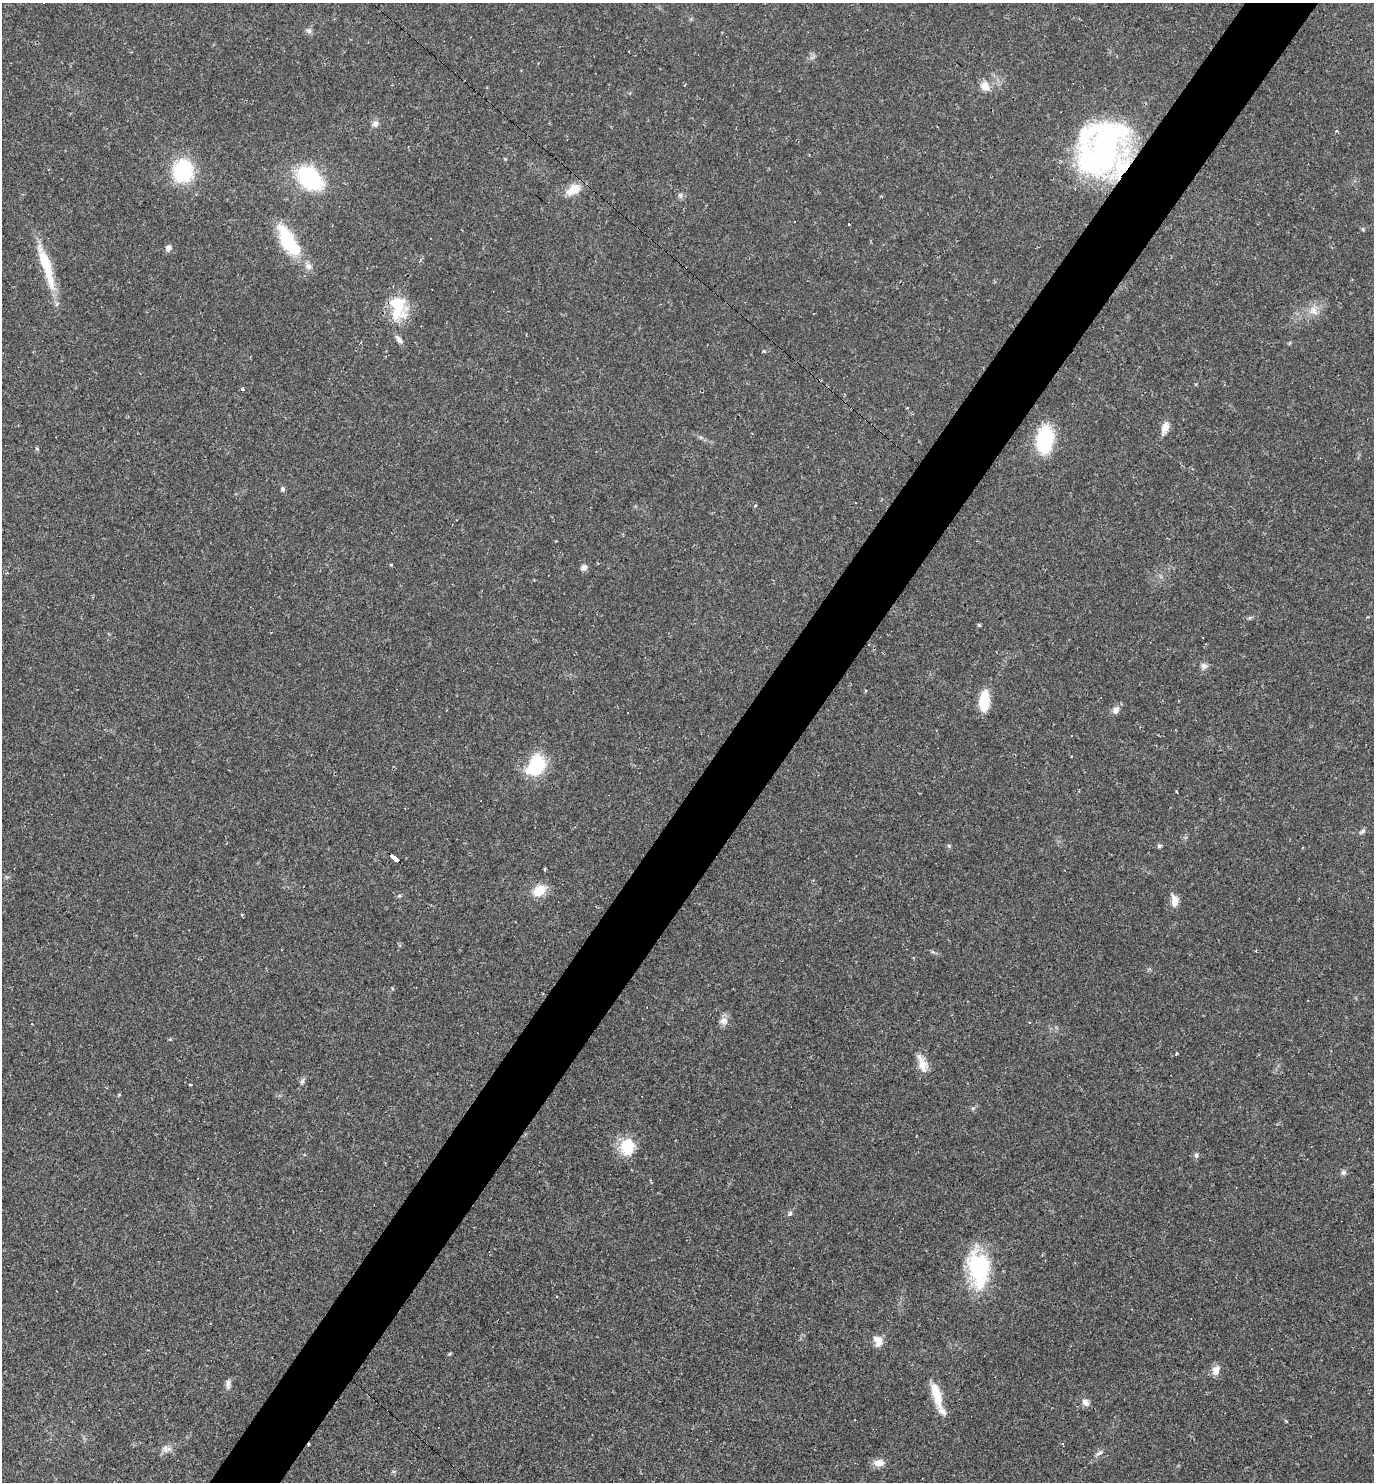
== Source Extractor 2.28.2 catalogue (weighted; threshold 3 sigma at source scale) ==
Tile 10 of 4 x 4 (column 2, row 3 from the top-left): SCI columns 1662-3033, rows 1481-2960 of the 5925 x 5920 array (HDU 1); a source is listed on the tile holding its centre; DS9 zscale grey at full resolution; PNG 1376 x 1484 px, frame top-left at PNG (2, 3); no overlay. Shown black and unused: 5% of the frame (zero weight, under 2 of 3 exposures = <1% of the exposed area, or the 3 px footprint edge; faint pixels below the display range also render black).
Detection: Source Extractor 2.28.2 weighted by HDU 2 'WHT'; one run over the whole footprint, this tile lists its part. Background 0.0292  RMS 0.0039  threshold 0.0176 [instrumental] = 3 sigma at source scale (4.5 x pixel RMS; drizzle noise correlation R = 1.50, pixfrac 1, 0.05/0.05 arcsec/px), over >= 5 px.
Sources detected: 82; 17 cosmic-ray / hot-pixel residue — not listed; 4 inside a brighter listed object's ellipse — not listed separately; the other 61 listed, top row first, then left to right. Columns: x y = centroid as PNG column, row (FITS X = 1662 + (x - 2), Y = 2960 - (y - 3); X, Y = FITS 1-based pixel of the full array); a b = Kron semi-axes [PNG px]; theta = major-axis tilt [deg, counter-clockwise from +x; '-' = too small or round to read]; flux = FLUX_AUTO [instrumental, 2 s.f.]
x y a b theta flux
309 30 8 7 - 1.3
985 86 13 11 -70 3.7
375 123 9 9 - 1.7
1102 148 51 40 59 120
505 159 4 4 - 0.37
183 171 20 18 80 32
310 178 24 16 -43 40
573 190 19 11 33 6.4
1363 229 5 4 - 0.53
288 241 40 16 -60 23
168 248 6 5 - 2.3
46 266 59 11 -72 16
398 308 33 21 -81 16
1314 311 14 10 -58 3.5
1289 343 6 3 71 0.41
764 351 5 4 - 0.56
242 389 4 3 - 0.65
1165 428 17 8 66 3.2
1045 439 25 15 80 28
37 449 6 3 -20 0.39
282 489 7 6 - 0.78
391 565 4 3 - 0.44
584 568 8 7 - 1.6
979 625 4 4 - 0.56
1204 666 9 8 - 1.6
984 701 20 9 85 13
1116 710 11 9 55 2.1
536 765 23 16 59 21
1177 792 3 2 - 0.33
1362 831 10 5 37 0.94
949 846 5 5 - 0.57
1159 846 6 5 - 0.72
395 859 10 4 -38 55
544 869 5 3 - 0.39
539 891 18 12 37 6.5
399 896 6 4 19 0.53
1174 900 14 8 -86 3.5
933 952 7 4 -18 0.62
392 988 5 3 - 0.32
724 1021 11 10 - 2.5
1029 1022 4 3 - 0.31
1176 1053 4 3 - 0.6
922 1064 24 10 -69 5.1
302 1081 9 5 70 1
190 1084 3 3 - 0.41
119 1095 5 3 - 0.35
973 1108 5 5 - 0.67
627 1146 20 17 81 12
1196 1155 7 5 89 0.85
1343 1172 7 6 - 1.2
790 1213 7 5 58 0.9
978 1268 45 24 -83 33
878 1339 15 10 -37 3.2
449 1354 4 3 - 0.53
1216 1370 13 9 62 3
228 1384 13 6 88 1.5
936 1394 32 9 -74 11
1085 1402 10 8 -49 2.1
165 1449 12 9 -80 2.3
1099 1453 11 6 35 1.4
879 1463 13 9 -4 3.3
Overlapping masked pixels (flux is a lower limit): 2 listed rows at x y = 1102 148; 395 859